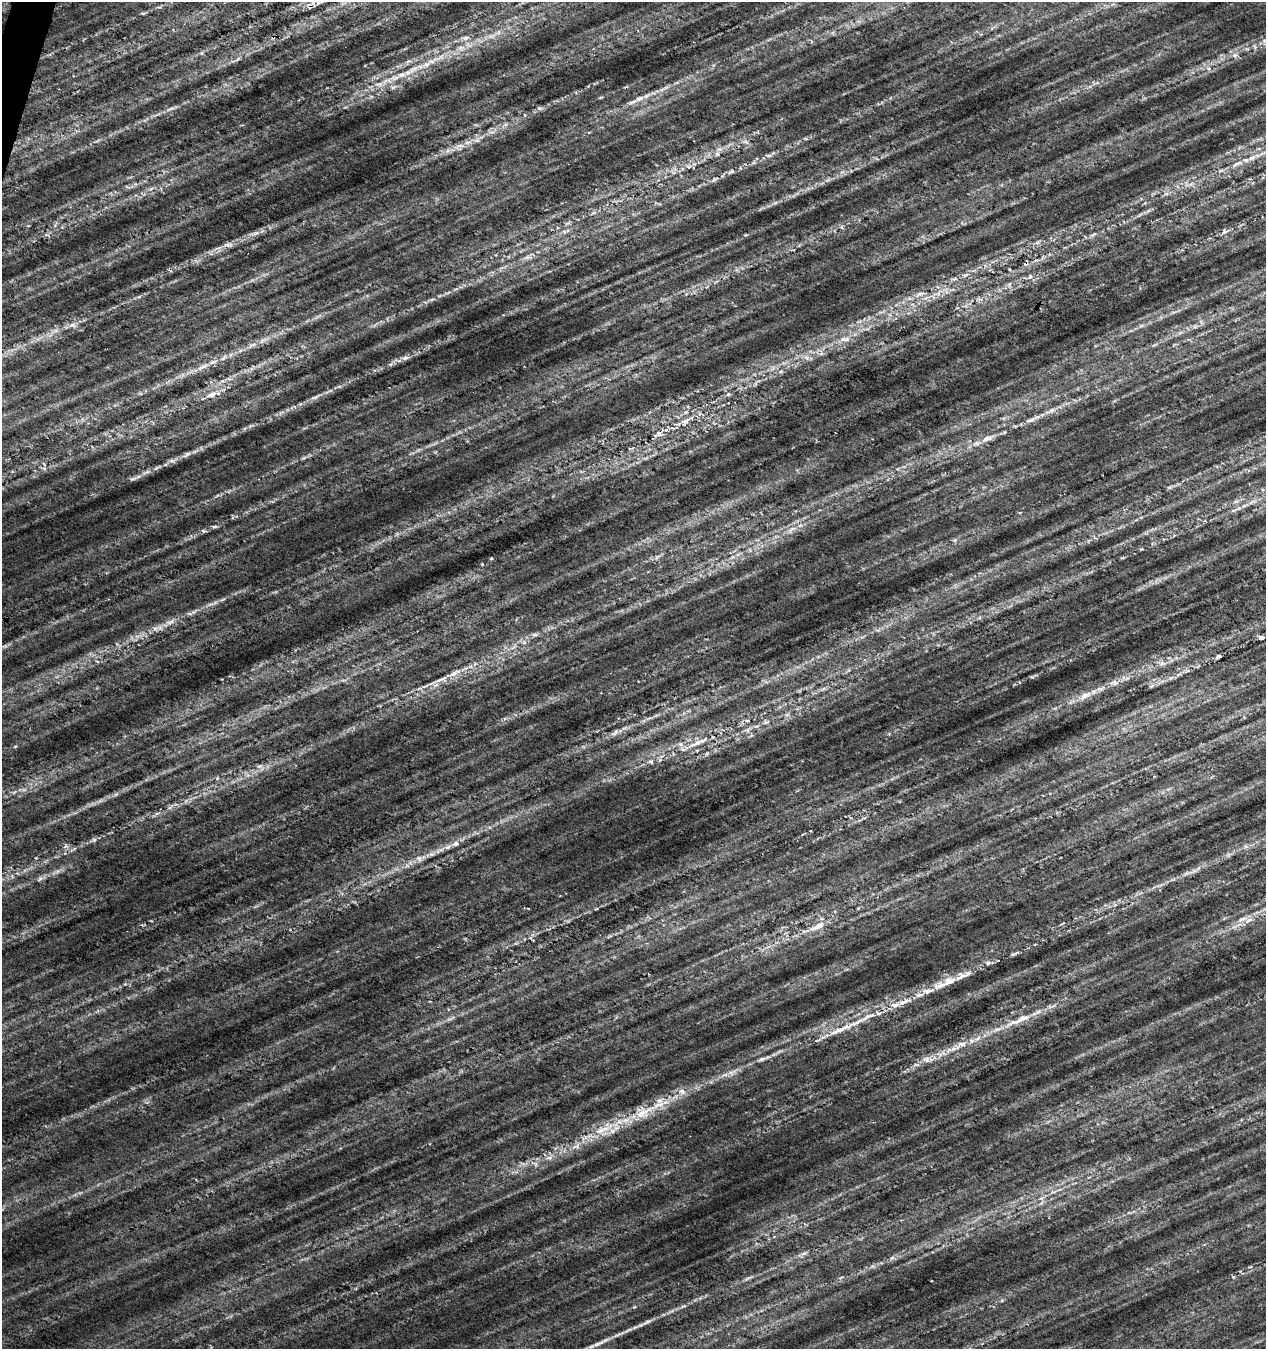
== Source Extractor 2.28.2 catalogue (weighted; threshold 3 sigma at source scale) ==
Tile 11 of 4 x 4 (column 3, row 3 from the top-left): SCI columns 2748-4011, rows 1360-2706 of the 5556 x 5402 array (HDU 1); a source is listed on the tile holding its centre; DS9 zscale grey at full resolution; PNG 1268 x 1351 px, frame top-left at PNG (2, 2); no overlay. Shown black and unused: <1% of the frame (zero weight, under 4 of 7 exposures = <1% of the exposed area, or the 3 px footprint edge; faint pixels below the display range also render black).
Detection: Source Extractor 2.28.2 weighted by HDU 2 'WHT'; one run over the whole footprint, this tile lists its part. Background 0.00813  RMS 0.012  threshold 0.048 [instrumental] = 3 sigma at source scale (4.09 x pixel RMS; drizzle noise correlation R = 1.36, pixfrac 0.8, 0.0396/0.0396 arcsec/px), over >= 5 px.
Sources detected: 144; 2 too faint to see at this stretch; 2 cosmic-ray / hot-pixel residue — not listed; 18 inside a brighter listed object's ellipse — not listed separately; the other 122 listed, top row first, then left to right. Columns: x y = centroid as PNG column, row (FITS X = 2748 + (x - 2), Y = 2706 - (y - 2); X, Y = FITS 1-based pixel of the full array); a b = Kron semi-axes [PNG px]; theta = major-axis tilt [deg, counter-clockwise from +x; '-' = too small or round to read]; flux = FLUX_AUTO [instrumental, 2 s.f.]
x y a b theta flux
310 6 9 8 - 5.9
491 36 12 5 11 5.5
465 38 9 6 10 4.4
461 48 11 5 7 4.9
1235 55 7 6 - 3.9
413 69 18 7 37 11
379 84 12 6 7 6.5
653 93 7 4 -16 1.9
639 98 13 7 19 7.4
539 108 7 5 -10 2.4
170 109 17 2 23 4.2
460 146 16 5 11 7.3
720 149 9 6 -25 4
717 154 7 4 73 2.1
769 156 9 4 0 2.8
1237 164 18 5 24 7.4
731 172 7 4 19 2.1
714 179 6 4 55 1.8
775 203 7 4 19 2.2
1224 232 11 4 24 3.5
255 233 10 4 13 3.6
746 235 7 3 8 1.2
1093 235 11 4 24 3.2
1037 243 7 4 19 2.4
228 244 14 5 -1 4
527 257 6 6 - 2.8
1026 263 8 5 67 3.4
965 275 9 4 35 3.3
1030 277 8 5 45 2.7
954 279 10 4 4 2.6
1009 284 8 4 37 2.6
920 294 18 5 16 8
432 299 7 4 19 1.8
73 325 9 6 -11 4.3
56 330 7 4 19 3.1
845 339 17 7 -1 9.2
263 340 13 3 30 4.1
405 358 10 5 6 3.7
806 358 8 4 -46 3.4
203 367 23 5 24 10
781 371 6 4 2 1.9
339 387 7 4 2 1.9
728 394 6 4 2 1.8
212 395 15 8 24 11
315 397 13 5 18 4.4
1051 411 16 5 27 6.6
1030 420 17 4 19 6
685 422 14 8 40 9.6
1004 432 5 4 - 1.3
659 434 8 7 - 7.2
986 439 11 8 37 6.7
418 450 8 4 37 2.5
187 454 14 5 34 4.5
172 461 11 4 0 3.1
133 479 13 5 18 3.6
1170 487 7 5 11 2.2
1244 506 12 5 17 4.9
215 526 6 4 20 1.9
203 530 6 4 -21 1.7
791 530 14 5 54 6.5
955 540 6 4 71 1.6
738 554 7 4 18 2.6
657 557 9 6 36 3.8
482 564 4 3 - 0.87
170 622 13 6 19 6.7
878 630 9 3 -5 2.4
535 635 10 4 1 3.1
1261 638 8 5 9 2.8
524 642 5 5 - 2.8
513 647 7 4 21 2.7
1218 657 5 3 - 2.3
454 673 27 6 21 13
1171 678 6 4 18 2.1
1114 683 9 7 68 4.3
1152 686 8 3 45 1.9
823 689 6 5 - 2.4
1084 696 15 9 26 10
787 715 7 4 1 2.3
747 721 6 4 1 1.7
766 722 8 5 13 3
747 730 7 6 - 3.3
615 733 13 6 35 5
680 744 7 7 - 4.1
695 744 22 6 24 13
651 761 7 5 -8 2.7
259 766 8 6 18 3.5
116 794 8 4 36 2.3
94 840 7 4 1 2.4
455 844 9 7 30 5.2
431 854 9 5 -22 3.2
36 858 4 3 - 0.92
419 858 8 7 - 4.8
41 878 7 6 - 2.9
596 909 6 3 18 0.99
1249 920 13 5 32 6.5
819 926 20 8 29 13
533 940 3 3 - 0.86
1015 953 13 3 24 2.6
987 963 7 6 - 3.1
949 981 20 11 16 16
928 991 20 7 6 11
905 1001 22 5 17 11
868 1017 28 5 26 14
1019 1020 43 8 24 26
838 1030 25 7 24 16
978 1038 10 5 36 4.8
962 1044 14 7 0 8
943 1053 8 5 -45 3.6
763 1059 19 5 17 5.6
926 1059 10 8 -17 6.2
731 1072 7 4 19 3.4
682 1091 9 8 - 6.4
643 1113 28 10 30 28
600 1131 16 9 30 16
576 1146 11 3 25 3.7
549 1158 7 4 18 2.9
803 1253 8 5 20 3.1
892 1258 7 4 19 2.3
747 1278 10 3 21 2.5
647 1322 14 4 20 4.1
629 1330 15 3 24 4.8
598 1344 17 5 21 6.5
Overlapping masked pixels (flux is a lower limit): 3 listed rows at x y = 310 6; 1026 263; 659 434
Unlisted compact peaks at least as high as the median listed source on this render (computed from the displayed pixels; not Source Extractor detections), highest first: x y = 1141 549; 15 746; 58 871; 1209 69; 1055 708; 391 364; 601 97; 304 458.